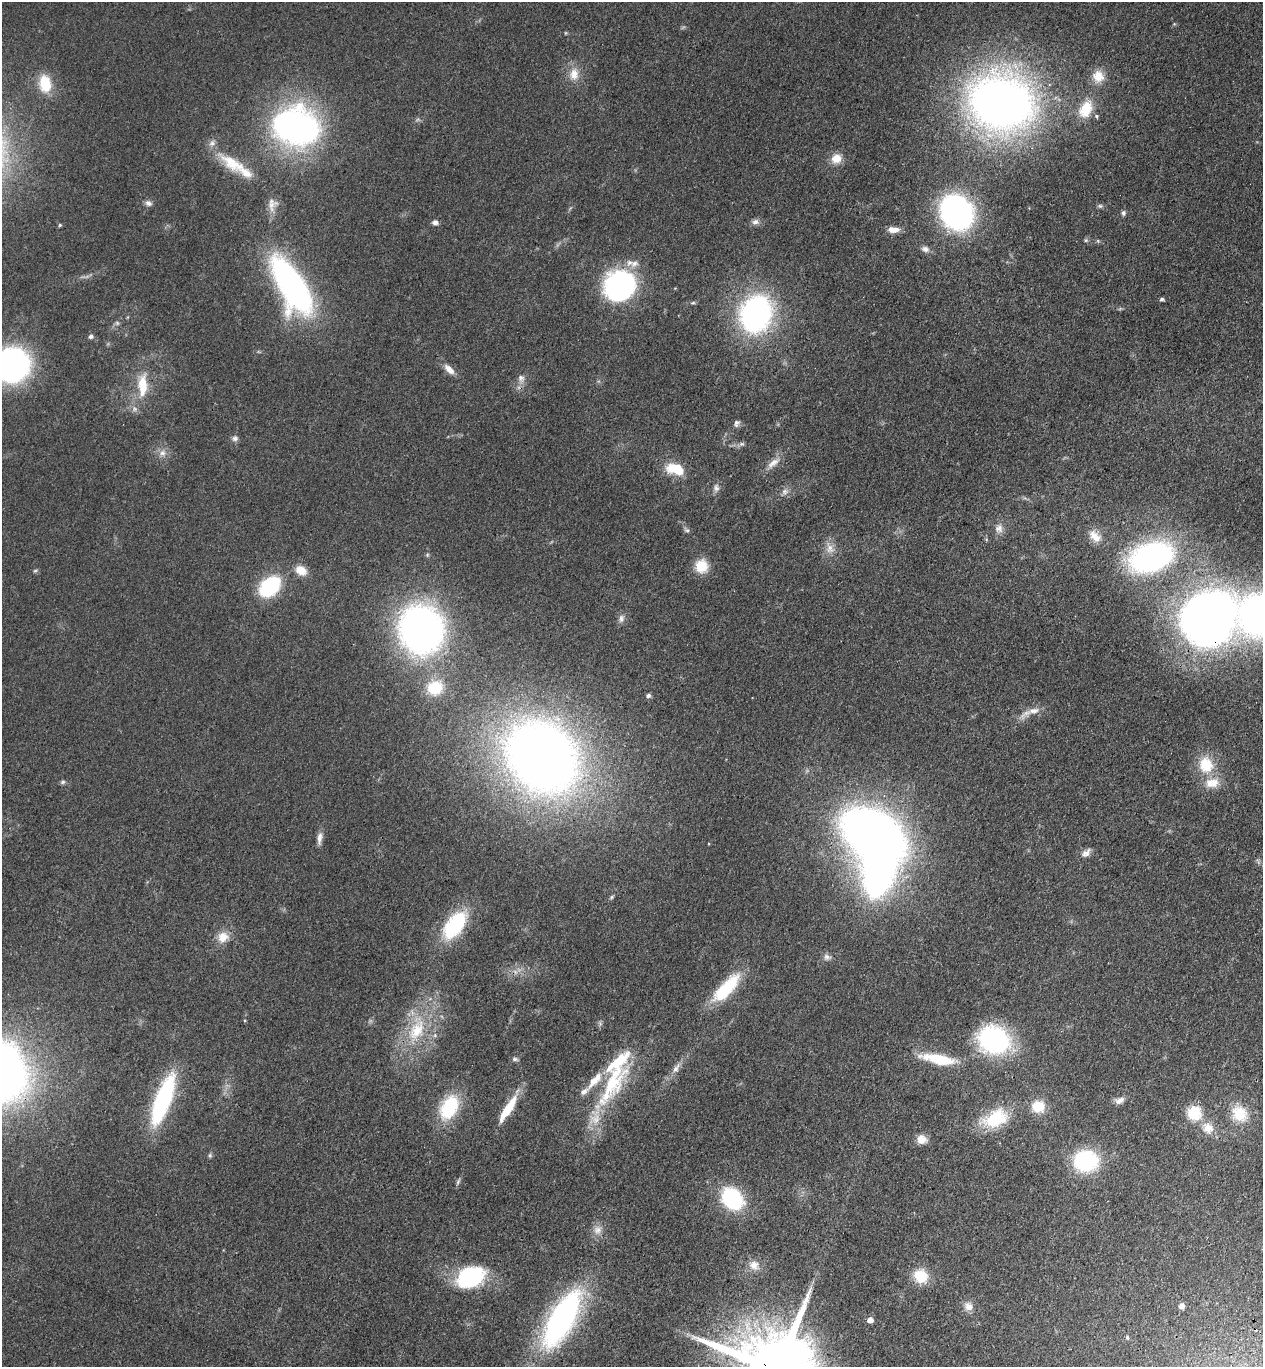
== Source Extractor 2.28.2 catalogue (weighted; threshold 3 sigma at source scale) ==
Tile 6 of 4 x 4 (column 2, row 2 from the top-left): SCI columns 1509-2769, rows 2780-4144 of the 5668 x 5559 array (HDU 1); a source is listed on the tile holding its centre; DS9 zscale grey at full resolution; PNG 1265 x 1369 px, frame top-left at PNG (2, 2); no overlay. Shown black and unused: <1% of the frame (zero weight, under 3 of 4 exposures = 6% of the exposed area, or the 3 px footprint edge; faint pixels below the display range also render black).
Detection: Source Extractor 2.28.2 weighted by HDU 2 'WHT'; one run over the whole footprint, this tile lists its part. Background 0.0513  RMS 0.0058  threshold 0.0259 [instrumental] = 3 sigma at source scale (4.5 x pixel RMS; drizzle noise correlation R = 1.50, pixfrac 1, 0.05/0.05 arcsec/px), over >= 5 px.
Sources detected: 107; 1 inside a brighter object's white glare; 1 cosmic-ray / hot-pixel residue — not listed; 11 inside a brighter listed object's ellipse — not listed separately; the other 94 listed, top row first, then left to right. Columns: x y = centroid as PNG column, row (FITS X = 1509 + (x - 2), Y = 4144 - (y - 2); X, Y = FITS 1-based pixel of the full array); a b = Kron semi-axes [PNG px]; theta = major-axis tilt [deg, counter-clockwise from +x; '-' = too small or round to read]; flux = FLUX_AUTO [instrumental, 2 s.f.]
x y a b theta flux
565 33 5 3 - 0.52
574 74 18 13 85 8.2
1098 76 17 15 88 9.3
45 84 19 13 -81 18
1001 102 50 40 -16 470
1086 109 23 15 63 16
296 127 39 30 -13 220
836 158 13 12 - 7.3
233 163 42 16 -31 20
148 203 10 8 -21 2.2
272 204 18 13 73 5.5
1100 206 7 6 - 1.2
956 212 22 19 -56 220
1123 213 7 6 - 1.3
755 222 11 7 4 2.5
435 223 7 6 - 2.1
60 225 5 4 - 0.72
893 230 14 7 -2 5
1086 240 6 5 - 0.93
925 249 11 7 -20 2.7
620 285 29 26 40 120
291 286 47 19 -60 220
1162 299 4 4 - 1.3
693 303 8 4 8 1
756 314 21 17 69 230
117 323 7 5 -46 1.1
91 336 5 5 - 1.9
12 365 27 26 - 160
449 369 16 8 -46 5
521 378 10 8 -54 2.8
143 385 31 12 89 16
736 423 9 7 74 2
235 438 8 8 - 2
742 444 7 5 19 1.4
162 453 9 8 - 3.3
773 463 21 9 37 5.6
678 470 16 11 -49 11
716 488 11 8 89 2.6
785 491 9 8 - 2.7
999 529 12 11 - 4.3
687 530 9 6 -31 1.4
1095 536 20 12 -47 7.2
830 548 18 10 -71 5.9
1151 557 48 29 18 120
701 566 15 14 - 13
301 570 14 10 -31 7.6
35 571 6 4 2 0.87
270 586 18 12 42 57
1260 615 31 29 85 290
621 619 11 7 80 2.5
1208 619 53 47 29 420
421 629 39 34 89 270
435 688 20 18 21 17
648 695 6 5 - 1.5
1034 711 18 8 10 5.5
542 757 57 47 -47 710
1206 765 23 19 -68 18
62 782 7 5 3 1.3
873 834 46 31 -31 590
320 838 15 6 84 3.8
1086 853 14 8 39 3.5
611 897 6 4 61 0.94
455 925 33 17 54 45
223 937 15 14 - 7.9
827 957 10 8 -24 2.4
726 988 42 14 47 30
417 1030 35 21 60 31
994 1039 23 19 -15 120
515 1059 8 5 -7 1.3
939 1059 38 10 -11 25
676 1068 14 7 55 3.8
612 1081 71 26 62 58
163 1100 42 13 70 93
1119 1100 12 7 25 3.4
1038 1106 16 14 -4 12
449 1107 29 18 62 34
508 1109 30 7 57 21
1194 1113 16 15 - 16
1239 1114 24 20 -47 16
995 1118 35 20 21 27
1208 1128 16 14 -44 8.3
922 1139 12 10 -21 5.2
210 1155 7 5 -71 1
1086 1161 21 19 2 54
458 1182 10 4 66 1.3
732 1199 16 12 -45 79
598 1230 12 10 22 4.4
754 1265 13 12 - 5.4
920 1276 16 14 -41 15
470 1277 33 22 20 48
968 1306 13 11 -41 4.9
1182 1306 5 5 - 2.9
562 1319 49 18 60 200
870 1320 5 5 - 5.5
Overlapping masked pixels (flux is a lower limit): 2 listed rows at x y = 1208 619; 995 1118
Isophote crosses this tile's border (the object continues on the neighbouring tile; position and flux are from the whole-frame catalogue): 2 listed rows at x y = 12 365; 1260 615